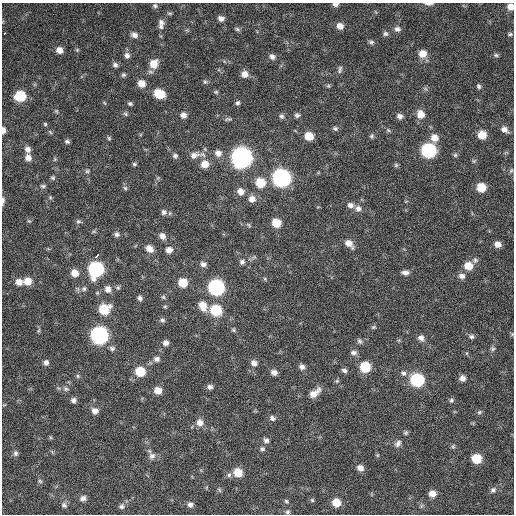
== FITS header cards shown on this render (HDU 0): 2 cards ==
NAXIS1  =                  512 / Axis length
NAXIS2  =                  512 / Axis length

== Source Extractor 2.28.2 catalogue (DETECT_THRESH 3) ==
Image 512 x 512 px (HDU 0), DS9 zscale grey, 1 PNG px = 1 image px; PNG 516 x 516 px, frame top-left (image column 1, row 512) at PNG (2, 3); no overlay
Background 242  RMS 16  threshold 47.6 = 3 sigma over >= 5 px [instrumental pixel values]
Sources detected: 181; all 181 listed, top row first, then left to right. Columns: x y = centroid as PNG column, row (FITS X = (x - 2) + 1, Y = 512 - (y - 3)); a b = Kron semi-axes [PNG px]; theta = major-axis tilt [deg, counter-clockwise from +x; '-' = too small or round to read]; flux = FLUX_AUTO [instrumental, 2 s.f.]
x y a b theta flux
335 4 6 4 1 3800
429 4 11 3 -2 3100
155 6 6 6 - 2100
510 7 7 6 - 7800
170 13 7 3 0 1400
221 18 6 6 - 4900
161 22 9 7 -22 3900
161 26 8 6 -56 3200
340 26 7 6 - 7200
237 29 8 5 -21 2000
397 29 8 7 - 3900
4 34 3 3 - 6800
385 34 7 6 - 2500
510 34 7 4 10 1800
134 35 8 7 - 5000
371 42 7 5 -20 2200
59 50 7 6 - 7500
77 50 5 5 - 1400
422 54 8 8 - 11000
127 55 8 7 - 4500
496 55 7 5 -2 2000
272 57 8 7 - 4200
154 64 10 9 - 14000
115 65 7 6 - 3200
340 69 11 5 77 2900
245 74 8 7 - 7000
123 75 6 6 - 2100
205 82 7 5 -74 2000
141 83 8 7 - 10000
328 86 5 5 - 1500
479 86 6 5 - 2100
216 92 6 5 - 1600
159 94 9 7 -26 26000
20 96 8 7 - 41000
130 103 6 5 - 1900
237 103 6 5 - 2400
56 111 5 5 - 1300
125 114 8 5 -28 1900
420 114 9 8 - 10000
183 115 7 7 - 5100
297 115 7 6 - 2800
281 116 7 6 - 2800
400 116 7 6 - 4100
228 119 10 5 5 2300
45 124 5 5 - 1400
335 128 7 5 -12 2300
504 129 9 7 -35 5700
3 130 6 4 -90 5000
388 130 6 4 -44 1500
50 132 6 4 -46 1400
482 135 7 7 - 16000
309 136 8 7 - 16000
372 136 7 6 - 2000
109 138 6 5 - 1500
434 138 9 9 - 9700
67 142 6 4 -16 2200
28 149 8 7 - 5000
428 150 8 8 - 160000
218 153 9 8 - 6300
194 155 14 9 17 8300
455 155 6 6 - 1800
175 156 7 6 - 2700
242 157 9 9 - 600000
28 158 7 7 - 6400
55 159 6 4 47 1400
474 161 6 5 - 1600
134 164 6 5 - 1700
205 164 9 8 - 12000
396 165 6 6 - 1800
511 170 7 5 63 1700
87 171 6 5 - 1700
53 178 6 6 - 1900
158 178 5 5 - 1500
281 178 9 9 - 340000
260 183 9 8 - 24000
43 186 8 5 -1 2200
481 187 7 7 - 22000
125 188 6 6 - 2000
241 191 8 7 - 7800
50 197 5 5 - 1500
252 199 8 8 - 7600
3 201 11 4 86 3000
350 205 9 7 -19 4900
358 208 9 8 - 5400
164 212 8 7 - 3400
29 221 7 4 -43 1400
78 221 7 6 - 2300
276 223 7 7 - 19000
249 225 8 3 -43 1400
94 231 6 4 0 1500
117 234 6 6 - 3100
162 236 8 7 - 5400
349 244 11 7 -46 8800
498 244 7 6 - 6700
149 249 9 7 -41 7700
169 250 7 7 - 6000
97 256 4 3 - 8000
475 260 8 7 - 2900
242 262 8 7 - 3300
203 264 7 6 - 4000
468 266 8 8 - 15000
96 269 9 9 - 160000
405 272 9 5 -5 4400
75 273 8 7 - 10000
462 276 8 7 - 4800
265 279 5 4 - 1300
28 281 8 8 - 12000
19 282 8 8 - 8600
183 283 8 7 - 21000
118 287 6 5 - 1800
216 287 9 8 - 220000
84 289 8 7 - 3500
108 289 9 8 - 6600
163 297 6 6 - 1800
140 298 6 5 - 3100
165 306 5 4 - 1200
203 306 11 8 -71 14000
104 309 9 8 - 30000
216 310 9 8 - 49000
162 320 7 6 - 2500
373 327 7 5 21 1700
233 330 6 5 - 1700
38 331 7 4 59 1600
512 334 5 4 - 1300
99 335 9 9 - 290000
471 336 8 6 -11 3000
421 338 8 7 - 5100
360 341 8 6 -58 2600
166 343 6 6 - 4200
112 348 7 6 - 2800
493 349 6 6 - 2400
354 353 8 7 - 3800
466 353 6 4 -71 1200
156 359 8 7 - 4200
46 362 6 6 - 3900
254 363 8 7 - 5100
302 367 7 7 - 4200
365 367 8 8 - 35000
344 370 6 5 - 3000
140 372 8 7 - 27000
274 372 7 6 - 5200
403 373 9 7 -29 4000
78 376 6 5 - 1700
462 378 7 6 - 5700
417 380 8 8 - 100000
337 381 6 5 - 1700
210 387 6 6 - 3500
66 389 8 6 -24 2900
158 390 8 7 - 9900
314 393 14 7 40 10000
74 400 6 6 - 3400
451 400 7 6 - 2300
4 405 5 3 - 860
95 411 8 7 - 5900
479 412 7 5 22 2000
272 418 8 6 -27 3400
200 422 9 9 - 7400
406 433 6 5 - 1900
266 440 7 6 - 3400
398 443 10 7 48 4300
453 446 6 5 - 1700
262 449 7 5 -16 2300
16 453 7 6 - 3100
152 456 10 9 - 5000
476 459 7 7 - 26000
360 468 7 6 - 6400
238 473 8 7 - 18000
229 475 7 6 - 2800
40 481 7 5 -6 2000
219 490 7 5 -59 1700
493 490 9 7 45 3600
432 494 7 7 - 7900
83 498 7 7 - 4500
312 500 5 5 - 1500
286 501 6 4 -46 1600
336 502 7 7 - 16000
64 505 8 7 - 3300
190 505 7 6 - 3800
121 506 8 7 - 3100
421 506 7 4 71 1700
287 512 6 5 - 2000
At the frame edge (FLAGS 8, measured only in part): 6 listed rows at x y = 335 4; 429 4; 510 7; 3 130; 3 201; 512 334